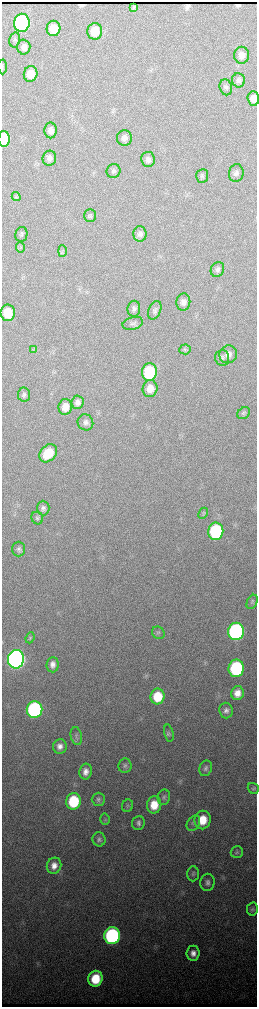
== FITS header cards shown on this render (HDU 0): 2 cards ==
NAXIS1  =                  510 / length of data axis 1
NAXIS2  =                 2010 / length of data axis 2

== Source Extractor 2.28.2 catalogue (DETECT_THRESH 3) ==
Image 510 x 2010 px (HDU 0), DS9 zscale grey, zoomed out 1/2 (1 PNG px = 2 x 2 image px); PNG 259 x 1009 px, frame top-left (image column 2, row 2010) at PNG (2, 2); each listed source drawn as its Kron ellipse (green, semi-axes under 4 px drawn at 4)
Background 3600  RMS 40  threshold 120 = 3 sigma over >= 5 px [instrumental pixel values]
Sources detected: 88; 3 cannot appear on this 1/2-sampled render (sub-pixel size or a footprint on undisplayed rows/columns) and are neither listed nor drawn; the other 85 listed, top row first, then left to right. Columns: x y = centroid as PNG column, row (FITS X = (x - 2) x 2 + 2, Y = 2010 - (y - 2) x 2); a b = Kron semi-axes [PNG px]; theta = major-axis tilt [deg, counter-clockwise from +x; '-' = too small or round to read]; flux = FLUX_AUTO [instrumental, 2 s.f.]
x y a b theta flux
134 7 3 3 - 1.2e+04
22 23 9 8 - 2.0e+06
53 28 7 7 - 1.6e+05
95 31 8 7 - 1.5e+05
15 40 8 5 79 1.8e+04
24 47 7 6 - 4.6e+04
242 55 8 7 - 6.1e+04
2 67 7 2 -89 6.6e+03
31 74 8 6 77 1.2e+05
238 80 7 6 - 3.2e+04
226 87 8 6 -77 2.5e+04
253 99 7 6 - 6.7e+04
51 130 8 6 -89 4.9e+04
124 138 8 7 - 4.0e+04
4 139 8 5 89 4.1e+05
49 158 7 6 - 3.7e+04
148 159 7 6 - 3.8e+04
114 171 7 6 - 2.5e+04
236 173 9 7 79 3.0e+04
202 176 7 6 - 1.8e+04
16 196 4 2 - 8.9e+03
90 216 6 6 - 1.8e+04
21 234 7 6 - 2.1e+04
140 234 8 6 -89 3.4e+04
20 247 5 4 - 1.2e+04
62 251 6 2 -90 1.0e+04
217 269 8 6 63 2.6e+04
183 302 8 7 - 4.5e+04
134 309 8 6 83 2.8e+04
155 310 10 6 65 2.9e+04
8 313 8 7 - 1.9e+05
133 323 10 6 14 2.6e+04
185 349 6 5 - 1.5e+04
33 350 3 2 - 7.0e+03
228 354 9 8 - 5.8e+04
222 358 8 7 - 2.5e+04
149 372 9 7 85 5.3e+05
150 389 8 7 - 8.9e+04
24 395 7 6 - 2.2e+04
77 402 7 6 - 3.5e+04
65 407 8 7 - 9.4e+04
244 413 7 5 42 1.8e+04
85 422 8 7 - 3.4e+04
48 453 10 7 49 2.4e+05
43 508 7 6 - 2.9e+04
203 513 6 4 63 1.2e+04
37 518 6 5 - 1.7e+04
216 531 9 7 83 9.3e+05
19 549 7 6 - 2.6e+04
252 602 7 5 63 1.9e+04
236 631 9 8 - 2.7e+06
158 633 7 6 - 1.6e+04
30 638 5 4 - 1.2e+04
16 659 9 8 - 6.1e+06
53 665 8 6 87 4.6e+04
236 668 9 7 82 1.1e+06
237 693 7 6 - 7.7e+04
158 696 8 7 - 2.6e+05
34 710 8 8 - 1.9e+06
226 710 8 6 -83 3.4e+04
169 733 8 4 -76 1.7e+04
76 736 9 5 -80 2.5e+04
60 746 7 6 - 4.8e+04
125 766 7 6 - 2.4e+04
206 768 8 6 68 2.6e+04
86 772 8 6 80 5.4e+04
253 788 6 5 - 1.5e+04
164 797 8 6 79 2.2e+04
98 799 6 6 - 2.3e+04
74 801 8 7 - 5.0e+05
154 805 8 7 - 1.7e+05
128 806 6 5 - 1.5e+04
105 819 5 5 - 1.4e+04
203 820 9 8 - 1.9e+05
138 823 7 6 - 3.0e+04
193 823 8 6 56 2.7e+04
99 839 7 6 - 2.5e+04
237 852 6 5 - 1.8e+04
54 866 8 7 - 7.2e+04
193 874 7 5 87 1.9e+04
207 882 8 7 - 3.5e+04
252 909 6 5 - 2.0e+04
112 936 8 8 - 2.1e+06
193 953 7 6 - 5.9e+04
95 979 8 7 - 2.9e+05
At the frame edge (FLAGS 8, measured only in part): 2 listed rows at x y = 253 99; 4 139
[3 sub-pixel or undisplayed-footprint detections neither listed nor drawn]